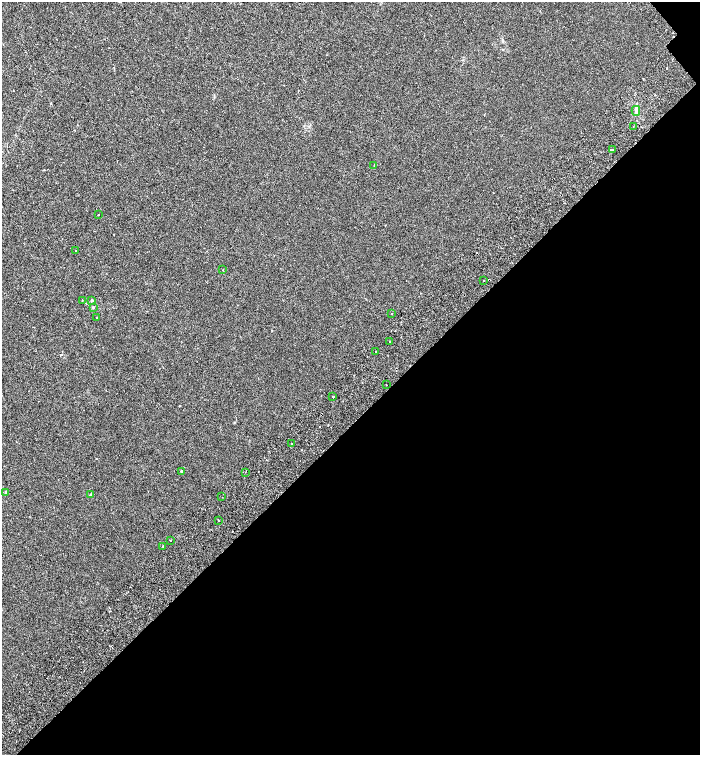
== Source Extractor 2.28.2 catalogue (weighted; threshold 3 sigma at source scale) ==
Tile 12 of 4 x 4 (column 4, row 3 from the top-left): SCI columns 4449-5844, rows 1604-3108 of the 6168 x 6210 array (HDU 1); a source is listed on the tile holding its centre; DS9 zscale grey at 2 x 2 block average (1 PNG px = mean of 2 x 2 image px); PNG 702 x 757 px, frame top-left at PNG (2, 2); each listed source drawn as its Kron ellipse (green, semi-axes under 4 px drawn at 4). Shown black and unused: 44% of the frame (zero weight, under 2 of 3 exposures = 6% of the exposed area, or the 3 px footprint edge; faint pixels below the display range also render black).
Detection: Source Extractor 2.28.2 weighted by HDU 2 'WHT'; one run over the whole footprint, this tile lists its part. Background 0.00654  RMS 0.006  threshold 0.0268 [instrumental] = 3 sigma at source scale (4.5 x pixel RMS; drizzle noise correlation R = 1.50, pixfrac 1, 0.0396/0.0396 arcsec/px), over >= 5 px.
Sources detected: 30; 4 cosmic-ray / hot-pixel residue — neither listed nor drawn; the other 26 listed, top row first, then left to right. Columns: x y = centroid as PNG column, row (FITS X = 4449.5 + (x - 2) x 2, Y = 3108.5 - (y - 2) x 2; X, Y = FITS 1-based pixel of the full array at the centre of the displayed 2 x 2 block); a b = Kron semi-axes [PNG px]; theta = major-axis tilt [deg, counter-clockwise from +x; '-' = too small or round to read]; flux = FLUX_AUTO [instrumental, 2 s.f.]
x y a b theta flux
636 111 5 3 - 2.5
633 127 2 2 - 0.7
612 149 2 2 - 4.2
374 166 2 2 - 0.44
98 214 2 2 - 0.89
75 250 2 2 - 0.81
223 270 2 2 - 0.47
484 281 2 2 - 1.8
82 300 2 2 - 0.39
92 300 3 3 - 1.4
93 307 3 3 - 1.3
391 313 2 2 - 2.2
97 317 2 2 - 0.56
390 342 2 2 - 2
376 351 2 2 - 2
386 385 2 2 - 1.5
333 396 2 2 - 22
291 443 2 2 - 0.64
181 471 2 2 - 1.6
245 472 2 2 - 1.4
5 492 3 3 - 1.3
91 495 2 2 - 4.4
222 497 2 2 - 1.1
218 520 2 2 - 3.7
171 540 2 2 - 1.9
163 546 2 2 - 0.56
Diffuse or blended objects may show on this block-average render without a row.